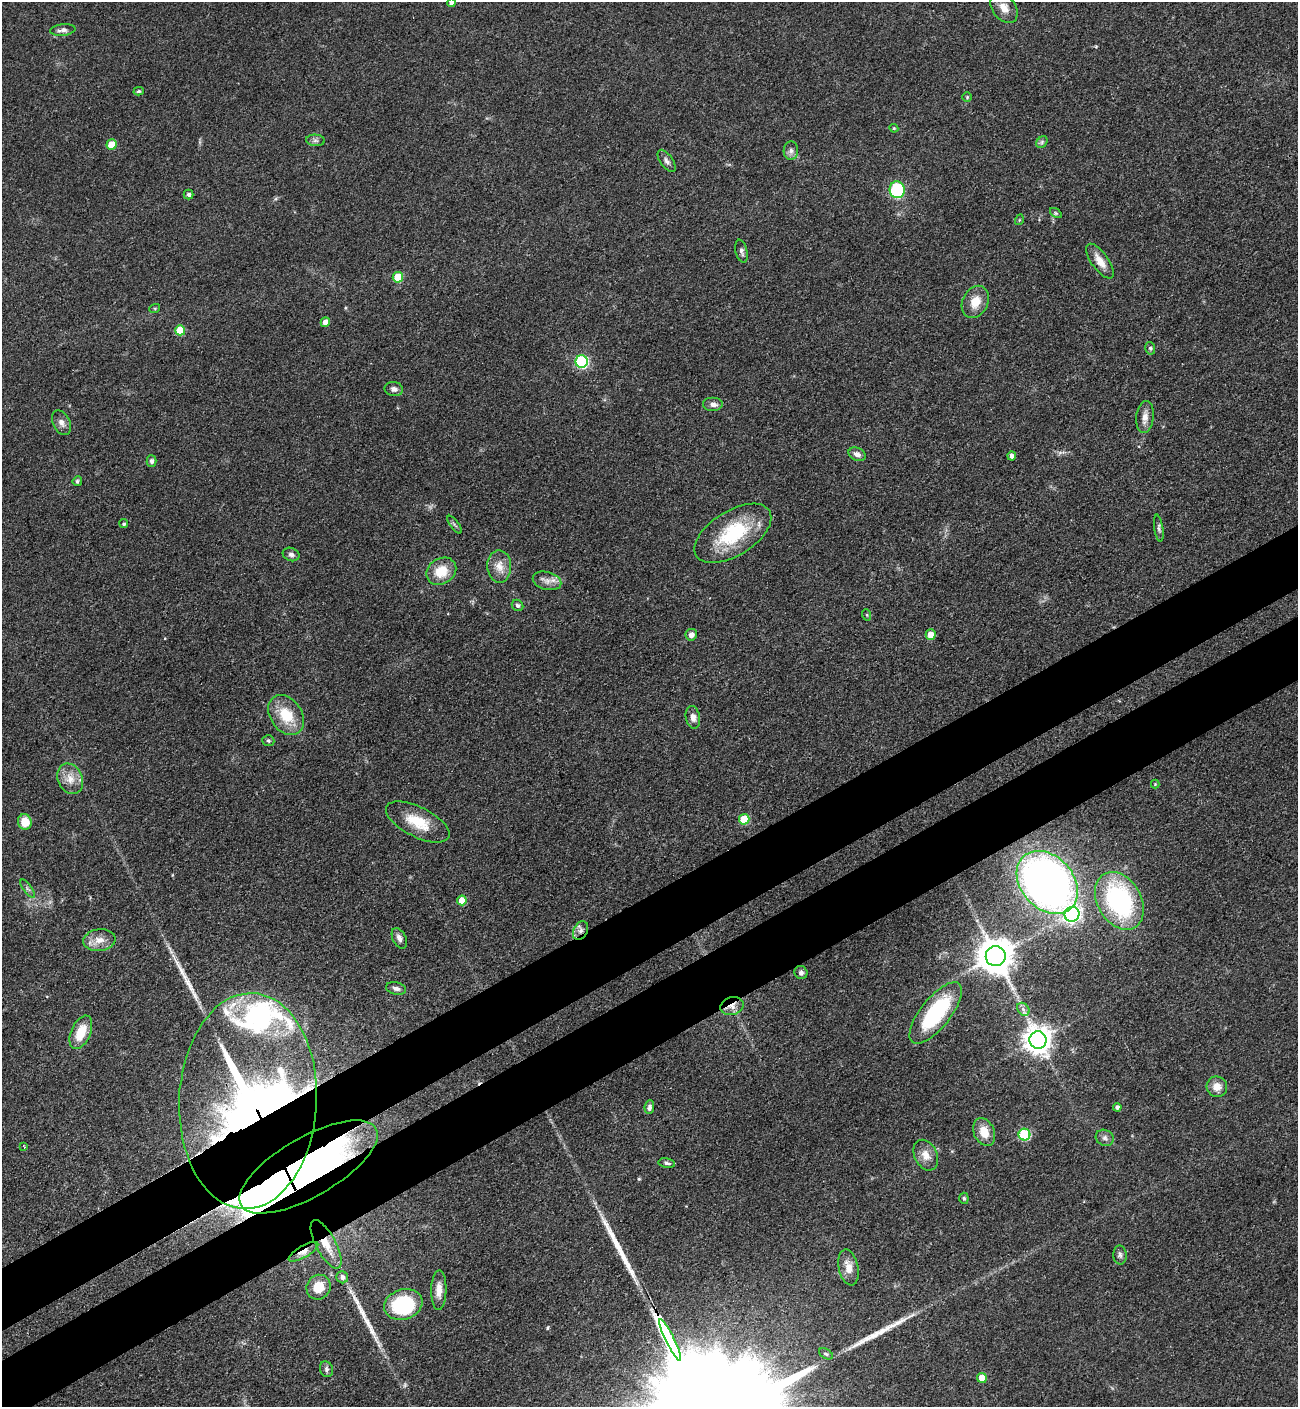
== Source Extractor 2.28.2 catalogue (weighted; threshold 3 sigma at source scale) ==
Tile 7 of 4 x 4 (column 3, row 2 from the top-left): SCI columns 2973-4268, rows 2911-4315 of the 5807 x 5820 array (HDU 1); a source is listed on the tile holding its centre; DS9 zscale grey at full resolution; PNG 1300 x 1409 px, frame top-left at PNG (2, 2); each listed source drawn as its Kron ellipse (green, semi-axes under 4 px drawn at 4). Shown black and unused: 9% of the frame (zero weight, under 3 of 4 exposures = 9% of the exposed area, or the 3 px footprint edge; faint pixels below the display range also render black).
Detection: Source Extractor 2.28.2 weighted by HDU 2 'WHT'; one run over the whole footprint, this tile lists its part. Background 0.0416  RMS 0.0055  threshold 0.025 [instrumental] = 3 sigma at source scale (4.5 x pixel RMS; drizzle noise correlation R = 1.50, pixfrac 1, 0.05/0.05 arcsec/px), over >= 5 px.
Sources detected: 105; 3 inside a brighter object's white glare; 4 long thin detections or spike segments (spike, bleed or trail) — neither listed nor drawn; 6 inside a brighter listed object's ellipse — not listed separately; the other 92 listed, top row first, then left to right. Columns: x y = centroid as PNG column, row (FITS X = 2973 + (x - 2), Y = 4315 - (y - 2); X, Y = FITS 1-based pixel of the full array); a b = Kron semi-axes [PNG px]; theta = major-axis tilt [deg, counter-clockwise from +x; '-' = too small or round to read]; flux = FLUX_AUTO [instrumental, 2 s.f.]
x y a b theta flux
451 3 4 4 - 2.3
1004 8 17 11 -54 6
63 30 12 6 7 2.3
139 91 5 4 - 0.78
967 97 5 4 - 0.71
894 128 4 4 - 0.55
315 140 9 6 -6 1.6
1042 142 6 5 - 1.2
111 145 5 5 - 7.9
791 151 9 7 87 2.2
666 161 13 6 -55 2.2
897 190 8 7 - 39
189 194 5 5 - 1.5
1056 213 6 4 -35 0.83
1019 220 5 3 - 0.55
741 251 12 6 -78 1.8
1100 261 20 8 -55 6.2
398 277 5 5 - 19
975 302 17 12 64 8.7
155 308 5 3 - 0.53
325 322 5 4 - 4.1
180 330 5 5 - 13
1150 348 6 5 - 0.98
582 362 6 6 - 67
394 389 9 7 -11 2.4
713 404 10 7 0 2.6
1145 417 16 8 83 4.1
61 423 13 8 -63 3.1
857 454 9 6 -22 2.9
1012 456 4 4 - 2.5
151 461 6 5 - 1.2
77 481 5 4 - 1
124 524 4 4 - 0.88
455 525 10 3 -53 1.1
1159 528 13 4 -82 1.6
733 533 43 22 32 38
291 554 8 6 -22 1.8
499 566 16 12 -88 6.2
441 571 16 12 32 12
547 581 14 9 -15 4.1
517 605 6 5 - 1.4
867 615 6 3 -71 0.6
691 635 6 6 - 3
931 635 5 5 - 6.4
286 715 22 15 -55 17
693 717 11 7 -79 3.1
268 741 6 5 - 0.98
70 779 16 12 -64 7.1
1155 784 4 4 - 0.52
744 819 5 5 - 17
25 822 8 7 - 9.8
418 822 35 15 -27 16
1047 882 35 26 -48 330
28 889 11 4 -53 1.4
462 900 5 5 - 8.7
1119 901 31 22 -60 79
1072 914 7 7 - 130
581 931 10 7 64 2.8
399 938 11 6 -63 2.6
99 940 16 11 7 6.1
996 956 10 10 - 1300
801 972 7 6 - 1.7
396 988 10 6 -12 2.2
732 1006 12 9 18 4.2
1023 1009 7 5 -47 1.7
936 1013 37 15 51 48
81 1032 18 9 66 12
1038 1040 9 8 - 690
1217 1087 10 10 - 5.5
248 1101 108 69 87 430
649 1107 7 4 82 1.6
1117 1107 4 4 - 1.4
984 1132 14 10 -66 8.4
1024 1134 6 6 - 48
1105 1138 9 8 - 2.1
24 1147 3 3 - 0.49
926 1155 16 11 -64 5.6
667 1163 8 5 -10 1.2
309 1167 78 30 30 340
964 1198 5 4 - 0.93
326 1244 27 10 -62 11
303 1252 17 6 30 4.9
1120 1255 9 6 -89 1.7
848 1267 18 9 -78 6.3
342 1277 6 5 - 2.4
318 1287 13 11 54 9.6
439 1290 20 7 89 5.3
403 1304 20 15 18 40
670 1340 23 3 -64 3800
826 1354 7 4 -31 1.1
326 1369 8 6 -69 1.6
982 1378 5 5 - 5.9
Overlapping masked pixels (flux is a lower limit): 6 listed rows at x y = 581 931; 732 1006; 248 1101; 309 1167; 326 1244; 303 1252
Isophote crosses this tile's border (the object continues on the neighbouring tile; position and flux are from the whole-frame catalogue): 1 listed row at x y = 451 3